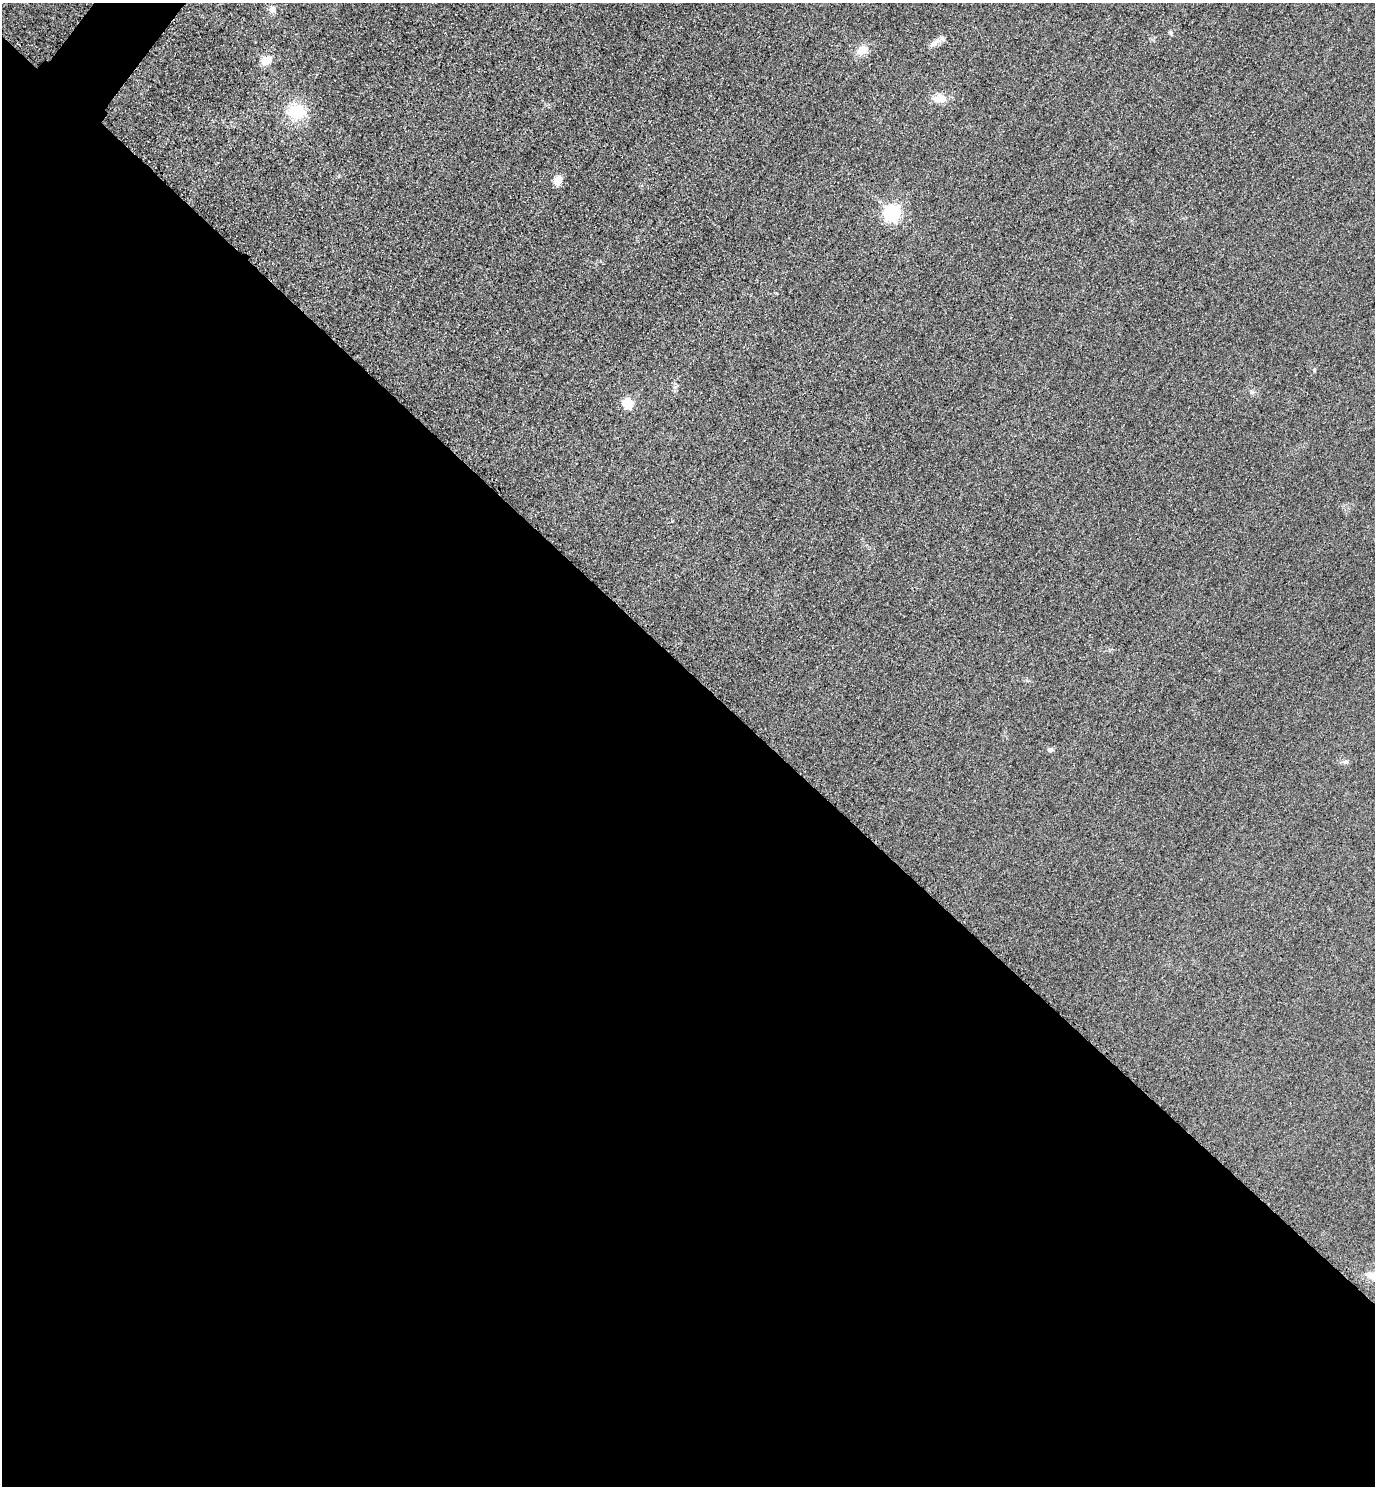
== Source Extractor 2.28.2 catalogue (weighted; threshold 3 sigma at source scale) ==
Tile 14 of 4 x 4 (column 2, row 4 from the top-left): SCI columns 1697-3069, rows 30-1513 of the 5996 x 5993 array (HDU 1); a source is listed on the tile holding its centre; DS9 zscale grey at full resolution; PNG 1377 x 1488 px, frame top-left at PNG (2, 3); no overlay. Shown black and unused: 55% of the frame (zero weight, under 3 of 4 exposures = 3% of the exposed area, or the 3 px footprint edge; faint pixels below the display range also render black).
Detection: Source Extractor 2.28.2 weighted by HDU 2 'WHT'; one run over the whole footprint, this tile lists its part. Background 0.051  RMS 0.017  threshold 0.0752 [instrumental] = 3 sigma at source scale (4.5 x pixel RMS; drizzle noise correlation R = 1.50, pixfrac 1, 0.05/0.05 arcsec/px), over >= 5 px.
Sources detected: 14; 1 inside a brighter listed object's ellipse — not listed separately; the other 13 listed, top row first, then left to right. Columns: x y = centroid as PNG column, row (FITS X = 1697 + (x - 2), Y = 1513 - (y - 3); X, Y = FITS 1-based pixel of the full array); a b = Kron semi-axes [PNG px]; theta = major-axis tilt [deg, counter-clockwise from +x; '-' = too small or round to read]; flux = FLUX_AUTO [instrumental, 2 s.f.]
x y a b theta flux
272 9 10 9 - 8.9
1170 32 6 4 -45 2.4
933 44 11 5 36 6.7
862 50 17 11 21 17
266 61 10 8 36 24
939 99 15 11 0 20
297 112 17 14 -5 65
558 180 10 9 - 14
892 213 7 7 - 460
1314 370 5 4 - 2.2
627 404 15 13 -62 21
1050 750 7 5 10 3.7
1345 762 8 6 15 4
Unlisted compact peaks at least as high as the median listed source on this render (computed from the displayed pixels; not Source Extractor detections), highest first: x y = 675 387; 1252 392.